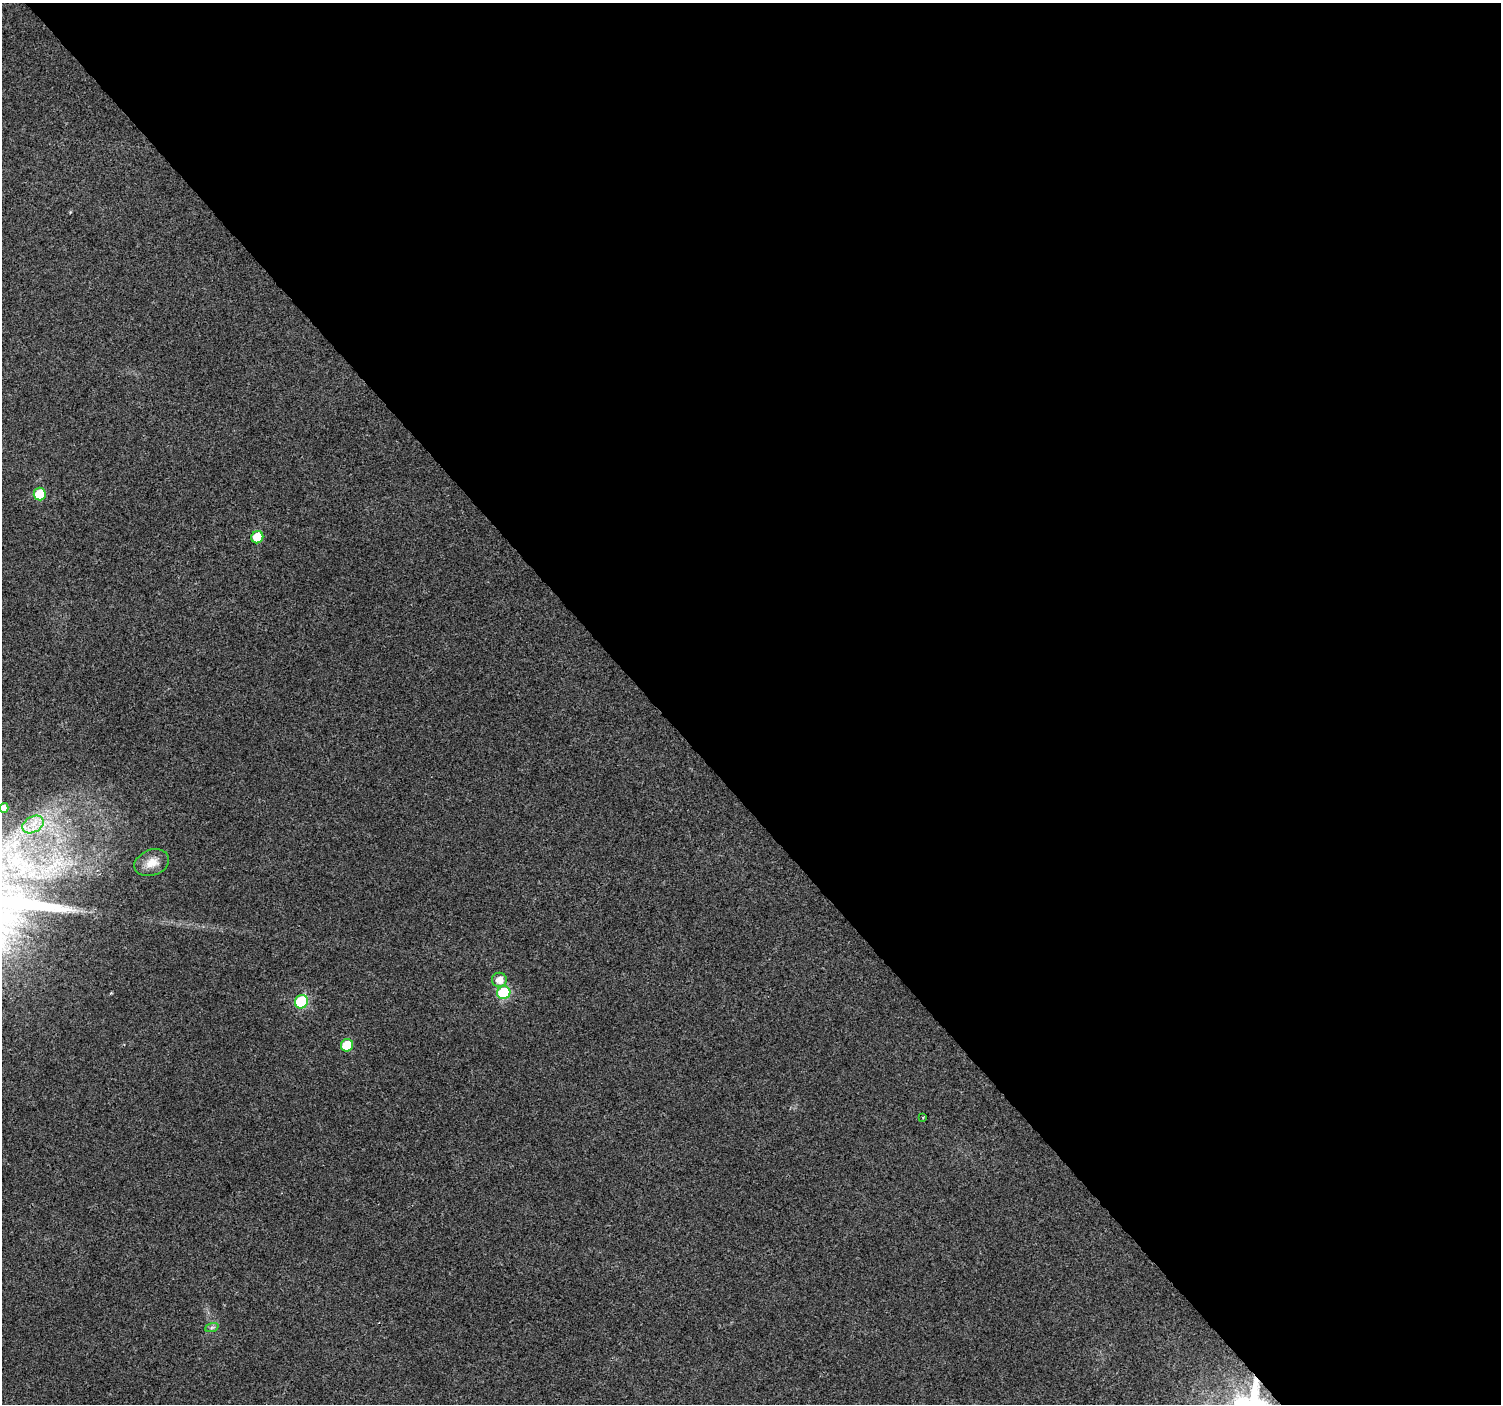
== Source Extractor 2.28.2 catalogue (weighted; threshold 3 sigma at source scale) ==
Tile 8 of 4 x 4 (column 4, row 2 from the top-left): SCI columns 4505-6003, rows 2951-4352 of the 6010 x 5964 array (HDU 1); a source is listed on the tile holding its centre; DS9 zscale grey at full resolution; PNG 1503 x 1406 px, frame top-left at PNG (2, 3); each listed source drawn as its Kron ellipse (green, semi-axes under 4 px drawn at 4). Shown black and unused: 57% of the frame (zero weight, under 3 of 4 exposures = <1% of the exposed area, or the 3 px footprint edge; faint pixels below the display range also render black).
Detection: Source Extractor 2.28.2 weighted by HDU 2 'WHT'; one run over the whole footprint, this tile lists its part. Background 0.037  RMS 0.004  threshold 0.0179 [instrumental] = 3 sigma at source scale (4.5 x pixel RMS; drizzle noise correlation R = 1.50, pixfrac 1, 0.0396/0.0396 arcsec/px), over >= 5 px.
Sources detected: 11; all 11 listed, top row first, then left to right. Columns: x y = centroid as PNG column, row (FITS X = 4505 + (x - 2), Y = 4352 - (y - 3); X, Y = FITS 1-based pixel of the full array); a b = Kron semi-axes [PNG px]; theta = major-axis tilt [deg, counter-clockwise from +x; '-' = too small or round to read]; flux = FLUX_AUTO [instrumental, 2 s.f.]
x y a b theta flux
40 494 6 6 - 13
257 537 6 6 - 13
4 808 5 4 - 2.7
33 824 11 8 29 4.1
152 863 18 12 21 5.5
499 980 7 7 - 3.9
504 993 7 6 - 31
301 1002 7 6 - 37
347 1045 6 6 - 14
923 1117 4 3 - 0.37
212 1327 7 4 19 0.78
Isophote crosses this tile's border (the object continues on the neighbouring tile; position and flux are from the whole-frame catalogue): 1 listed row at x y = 4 808